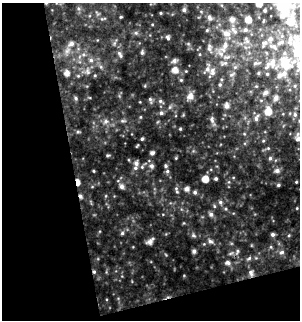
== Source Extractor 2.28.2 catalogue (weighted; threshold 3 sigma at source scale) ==
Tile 3 of 2 x 2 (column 1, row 2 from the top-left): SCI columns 8-305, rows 1-318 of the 613 x 636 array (HDU 1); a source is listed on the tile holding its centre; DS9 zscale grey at full resolution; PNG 302 x 322 px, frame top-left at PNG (2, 3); no overlay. Shown black and unused: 30% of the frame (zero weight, under 2 of 3 exposures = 2% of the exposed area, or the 3 px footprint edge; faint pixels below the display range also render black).
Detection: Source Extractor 2.28.2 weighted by HDU 2 'WHT'; one run over the whole footprint, this tile lists its part. Background 0.124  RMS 0.02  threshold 0.0882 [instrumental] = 3 sigma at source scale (4.5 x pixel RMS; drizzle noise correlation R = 1.50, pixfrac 1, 0.0396/0.0396 arcsec/px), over >= 5 px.
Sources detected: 71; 1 cosmic-ray / hot-pixel residue — not listed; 4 inside a brighter listed object's ellipse — not listed separately; the other 66 listed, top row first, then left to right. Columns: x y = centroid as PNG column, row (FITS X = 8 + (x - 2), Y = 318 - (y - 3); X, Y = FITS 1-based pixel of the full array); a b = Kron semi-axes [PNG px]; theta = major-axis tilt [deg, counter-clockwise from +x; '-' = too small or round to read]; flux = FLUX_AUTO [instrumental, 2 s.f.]
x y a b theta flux
259 4 4 4 - 9
283 6 9 8 - 79
293 6 7 6 - 6.4
184 10 4 3 - 2.4
265 10 3 2 - 1.8
209 17 6 4 -51 3
232 19 5 5 - 5.3
248 20 5 4 - 11
290 22 9 8 - 22
245 30 5 5 - 3.1
226 33 9 6 -10 6.8
168 38 5 4 - 2.2
281 42 9 5 22 5.3
71 43 6 6 - 5.4
265 43 8 6 2 5.8
225 46 7 5 69 5.5
274 47 7 5 -67 4.9
299 51 17 8 -73 54
120 55 8 4 -63 3.2
91 60 6 5 - 3.2
174 61 6 5 - 3.2
271 63 13 8 16 14
285 64 19 12 -65 32
175 70 6 5 - 10
212 72 12 6 90 7.7
67 73 5 5 - 8
220 85 5 3 - 2
265 93 7 6 - 4
190 96 7 7 - 9.5
76 98 6 4 -88 2.3
276 98 6 5 - 5.2
150 99 5 5 - 2.3
160 101 5 4 - 2.2
226 106 6 5 - 7.3
268 111 7 6 - 15
161 113 5 5 - 2.9
295 115 5 3 - 1.9
256 119 6 5 - 3.8
106 121 6 5 - 3.6
142 139 4 3 - 2.2
298 139 7 5 30 4.1
152 153 5 5 - 3
270 158 5 4 - 2.5
136 163 7 6 - 6.1
151 166 6 5 - 4.4
165 166 5 3 - 2.3
277 170 6 5 - 4.8
167 171 6 3 -72 2.4
205 179 5 5 - 15
216 179 3 3 - 2.5
78 182 6 3 -85 11
278 185 4 3 - 2.4
122 186 6 5 - 5.1
187 189 5 4 - 5.7
195 192 5 4 - 3
220 202 5 5 - 2.7
211 214 6 5 - 3.3
122 233 5 4 - 2.3
273 234 4 4 - 3.2
150 241 11 5 43 5.3
210 241 6 5 - 3.5
194 251 5 4 - 3.9
282 252 5 4 - 2.6
227 262 7 6 - 4.3
94 272 4 4 - 2.2
251 273 9 5 -69 5.3
Overlapping masked pixels (flux is a lower limit): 2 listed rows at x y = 78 182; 94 272
Isophote crosses this tile's border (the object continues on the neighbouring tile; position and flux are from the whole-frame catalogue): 4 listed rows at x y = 259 4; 283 6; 299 51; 298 139
Unlisted compact peaks at least as high as the median listed source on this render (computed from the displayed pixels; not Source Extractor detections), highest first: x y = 193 235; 180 129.